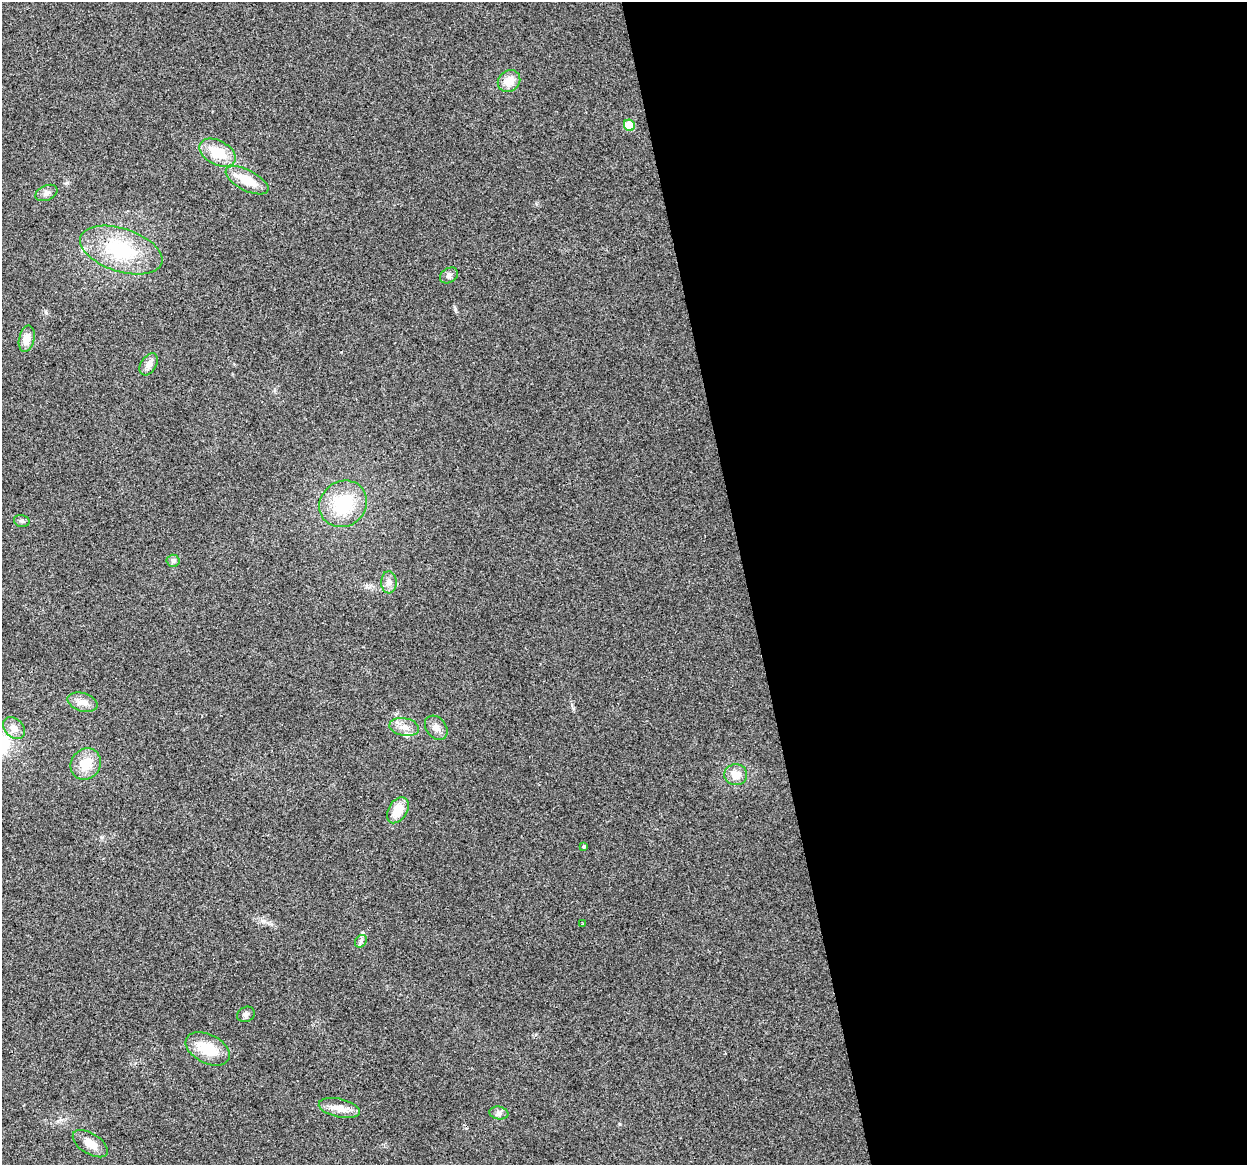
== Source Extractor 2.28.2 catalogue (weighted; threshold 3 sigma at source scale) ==
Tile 8 of 4 x 4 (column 4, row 2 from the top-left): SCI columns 3736-4980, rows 2405-3567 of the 4980 x 4762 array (HDU 1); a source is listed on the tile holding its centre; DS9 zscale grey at full resolution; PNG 1249 x 1167 px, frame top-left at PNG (2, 2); each listed source drawn as its Kron ellipse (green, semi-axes under 4 px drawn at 4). Shown black and unused: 40% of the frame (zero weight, under 2 of 3 exposures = <1% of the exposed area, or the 3 px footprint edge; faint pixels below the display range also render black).
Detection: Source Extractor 2.28.2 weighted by HDU 2 'WHT'; one run over the whole footprint, this tile lists its part. Background 0.0471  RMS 0.0068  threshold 0.0305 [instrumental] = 3 sigma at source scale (4.5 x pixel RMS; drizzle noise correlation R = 1.50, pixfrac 1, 0.0396/0.0396 arcsec/px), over >= 5 px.
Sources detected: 29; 1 inside a brighter listed object's ellipse — not listed separately; the other 28 listed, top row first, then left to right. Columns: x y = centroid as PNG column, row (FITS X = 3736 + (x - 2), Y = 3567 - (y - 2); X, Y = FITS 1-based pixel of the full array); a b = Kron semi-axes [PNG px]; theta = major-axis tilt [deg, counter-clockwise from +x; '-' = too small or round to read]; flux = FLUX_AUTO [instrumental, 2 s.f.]
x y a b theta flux
509 81 12 10 38 8.6
629 125 6 5 - 19
218 153 19 12 -28 18
247 180 23 10 -27 14
46 193 12 7 24 2.9
121 250 43 21 -18 47
449 275 10 7 32 2.3
27 339 13 7 77 6.9
149 364 12 7 57 4.5
343 504 25 22 38 35
22 521 8 6 -14 1.6
173 561 6 6 - 1.6
389 582 11 7 -87 3.5
83 702 15 9 -17 5.4
404 727 15 9 -11 5.9
14 728 12 9 -45 5.8
436 728 13 10 -51 4.6
86 764 16 14 56 13
736 775 11 10 - 8.1
398 810 14 9 58 12
584 846 4 3 - 0.87
582 924 3 2 - 0.56
361 941 7 5 49 1.6
246 1014 9 7 27 2.2
208 1049 24 14 -27 19
339 1108 21 9 -13 7
499 1113 9 6 -9 2.5
90 1144 20 10 -33 7.8
Unlisted compact peaks at least as high as the median listed source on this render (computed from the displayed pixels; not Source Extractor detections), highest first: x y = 455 309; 620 1124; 67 183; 573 708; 46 313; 263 921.